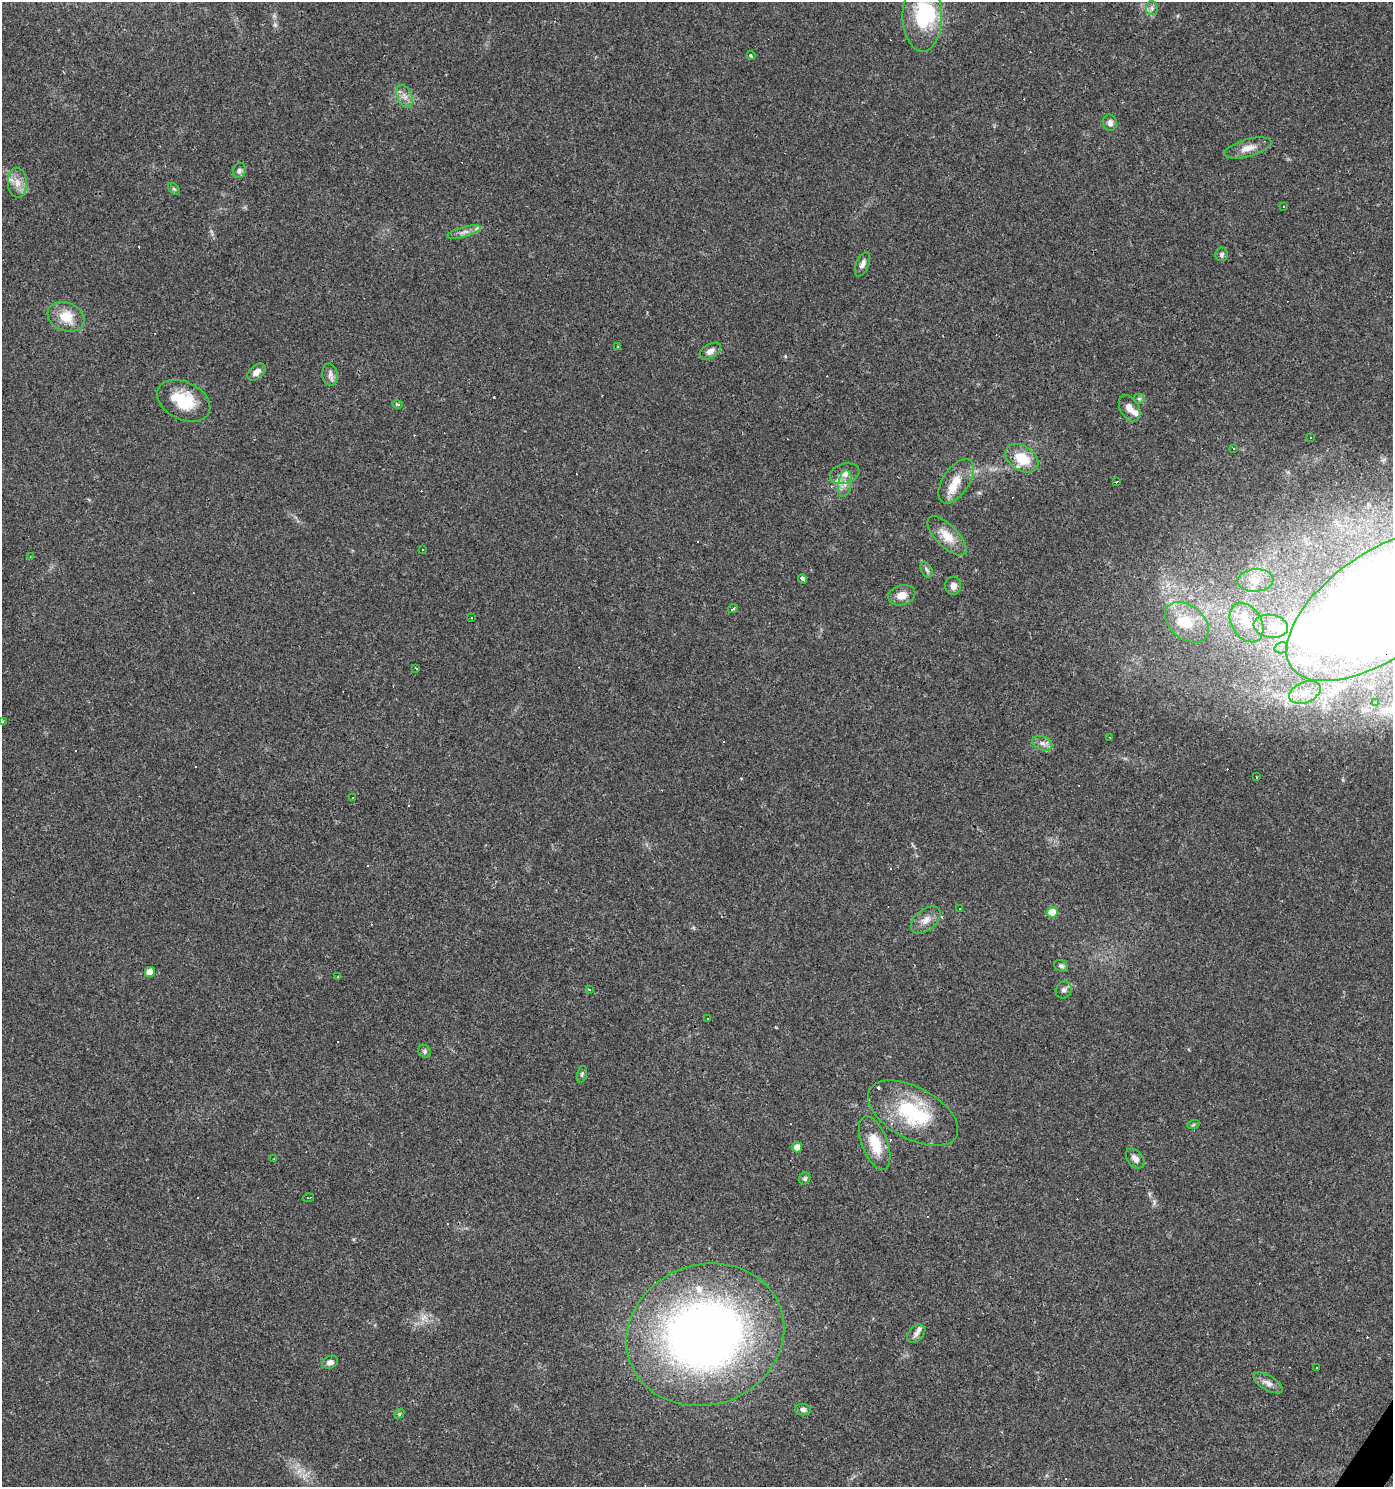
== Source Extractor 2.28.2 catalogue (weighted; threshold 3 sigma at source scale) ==
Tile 6 of 4 x 4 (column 2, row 2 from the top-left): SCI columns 1638-3028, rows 2970-4454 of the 5988 x 5939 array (HDU 1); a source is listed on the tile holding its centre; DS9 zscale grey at full resolution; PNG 1395 x 1489 px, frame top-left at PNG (2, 2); each listed source drawn as its Kron ellipse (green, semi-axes under 4 px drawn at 4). Shown black and unused: <1% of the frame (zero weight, under 3 of 4 exposures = <1% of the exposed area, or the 3 px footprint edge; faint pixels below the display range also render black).
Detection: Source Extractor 2.28.2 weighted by HDU 2 'WHT'; one run over the whole footprint, this tile lists its part. Background 0.029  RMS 0.0038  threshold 0.0173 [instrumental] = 3 sigma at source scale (4.5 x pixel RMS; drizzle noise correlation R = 1.50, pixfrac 1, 0.0396/0.0396 arcsec/px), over >= 5 px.
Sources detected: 131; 2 too faint to see at this stretch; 2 inside a brighter object's white glare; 42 cosmic-ray / hot-pixel residue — neither listed nor drawn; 7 inside a brighter listed object's ellipse — not listed separately; the other 78 listed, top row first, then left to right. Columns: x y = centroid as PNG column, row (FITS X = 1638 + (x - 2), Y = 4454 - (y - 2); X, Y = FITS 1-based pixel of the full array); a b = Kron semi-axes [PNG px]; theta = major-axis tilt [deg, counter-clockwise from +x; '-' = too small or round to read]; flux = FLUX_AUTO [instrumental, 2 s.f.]
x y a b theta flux
1152 8 7 6 - 1.1
922 16 36 19 -89 21
751 56 4 2 - 0.64
405 96 12 7 -66 2.4
1110 123 8 7 - 1.6
1248 148 24 8 15 4.1
239 170 8 6 69 1.1
17 183 15 9 -86 3.9
174 189 7 4 -45 0.62
1284 206 3 3 - 0.86
464 232 17 5 15 2.1
1221 254 7 6 - 1.1
862 264 13 6 67 1.8
66 317 19 14 -21 8.2
618 347 3 2 - 0.33
710 351 11 7 31 2.3
256 372 10 6 41 2.5
330 375 11 7 -81 1.9
1139 399 5 5 - 0.6
184 401 28 19 -26 15
397 404 5 4 - 0.67
1129 408 14 9 -60 2.8
1310 437 3 2 - 0.45
1234 448 3 2 - 0.59
1022 458 18 12 -34 10
845 474 15 9 17 2.9
956 481 25 13 56 6.9
1116 482 3 2 - 0.55
845 484 13 6 81 2.5
947 536 25 11 -46 6.8
422 550 3 2 - 0.64
30 556 3 3 - 0.43
927 570 8 5 -60 0.94
802 579 5 4 - 2.6
1255 580 18 11 4 5.3
953 586 9 8 - 2.1
902 595 14 10 15 4
1382 604 111 53 35 1300
733 609 5 3 - 0.96
471 617 2 2 - 0.35
1187 622 25 16 -39 12
1247 623 21 15 -58 9.1
1271 626 17 11 -9 6.6
1281 648 7 5 14 1.4
416 668 3 2 - 0.66
1305 692 16 10 23 5.1
1375 703 3 3 - 1.7
2 722 3 3 - 1
1110 737 3 2 - 0.31
1042 743 10 6 -21 2
1256 777 3 2 - 0.43
352 797 3 2 - 0.65
960 909 2 2 - 0.34
1052 912 5 5 - 9.2
926 920 17 10 40 3.5
1061 966 7 5 -29 0.86
150 972 5 5 - 5
338 976 3 2 - 0.26
589 990 3 3 - 0.54
1064 990 9 7 53 1.4
707 1019 3 3 - 0.65
425 1051 7 6 - 0.74
582 1074 8 5 76 0.72
913 1113 49 26 -28 31
1193 1125 6 4 19 0.5
875 1143 28 12 -69 11
797 1147 5 5 - 2.7
1135 1158 11 7 -50 1.9
274 1159 3 2 - 0.38
805 1178 6 5 - 0.66
309 1198 6 3 13 1
916 1334 10 7 45 1.7
705 1335 80 70 21 280
330 1362 8 6 24 1.9
1317 1368 3 2 - 0.39
1268 1383 16 7 -31 2.3
803 1410 8 6 -6 1.4
399 1414 6 4 48 0.57
Overlapping masked pixels (flux is a lower limit): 1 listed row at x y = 1382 604
Isophote crosses this tile's border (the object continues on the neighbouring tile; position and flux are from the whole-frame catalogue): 2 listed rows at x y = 1382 604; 2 722